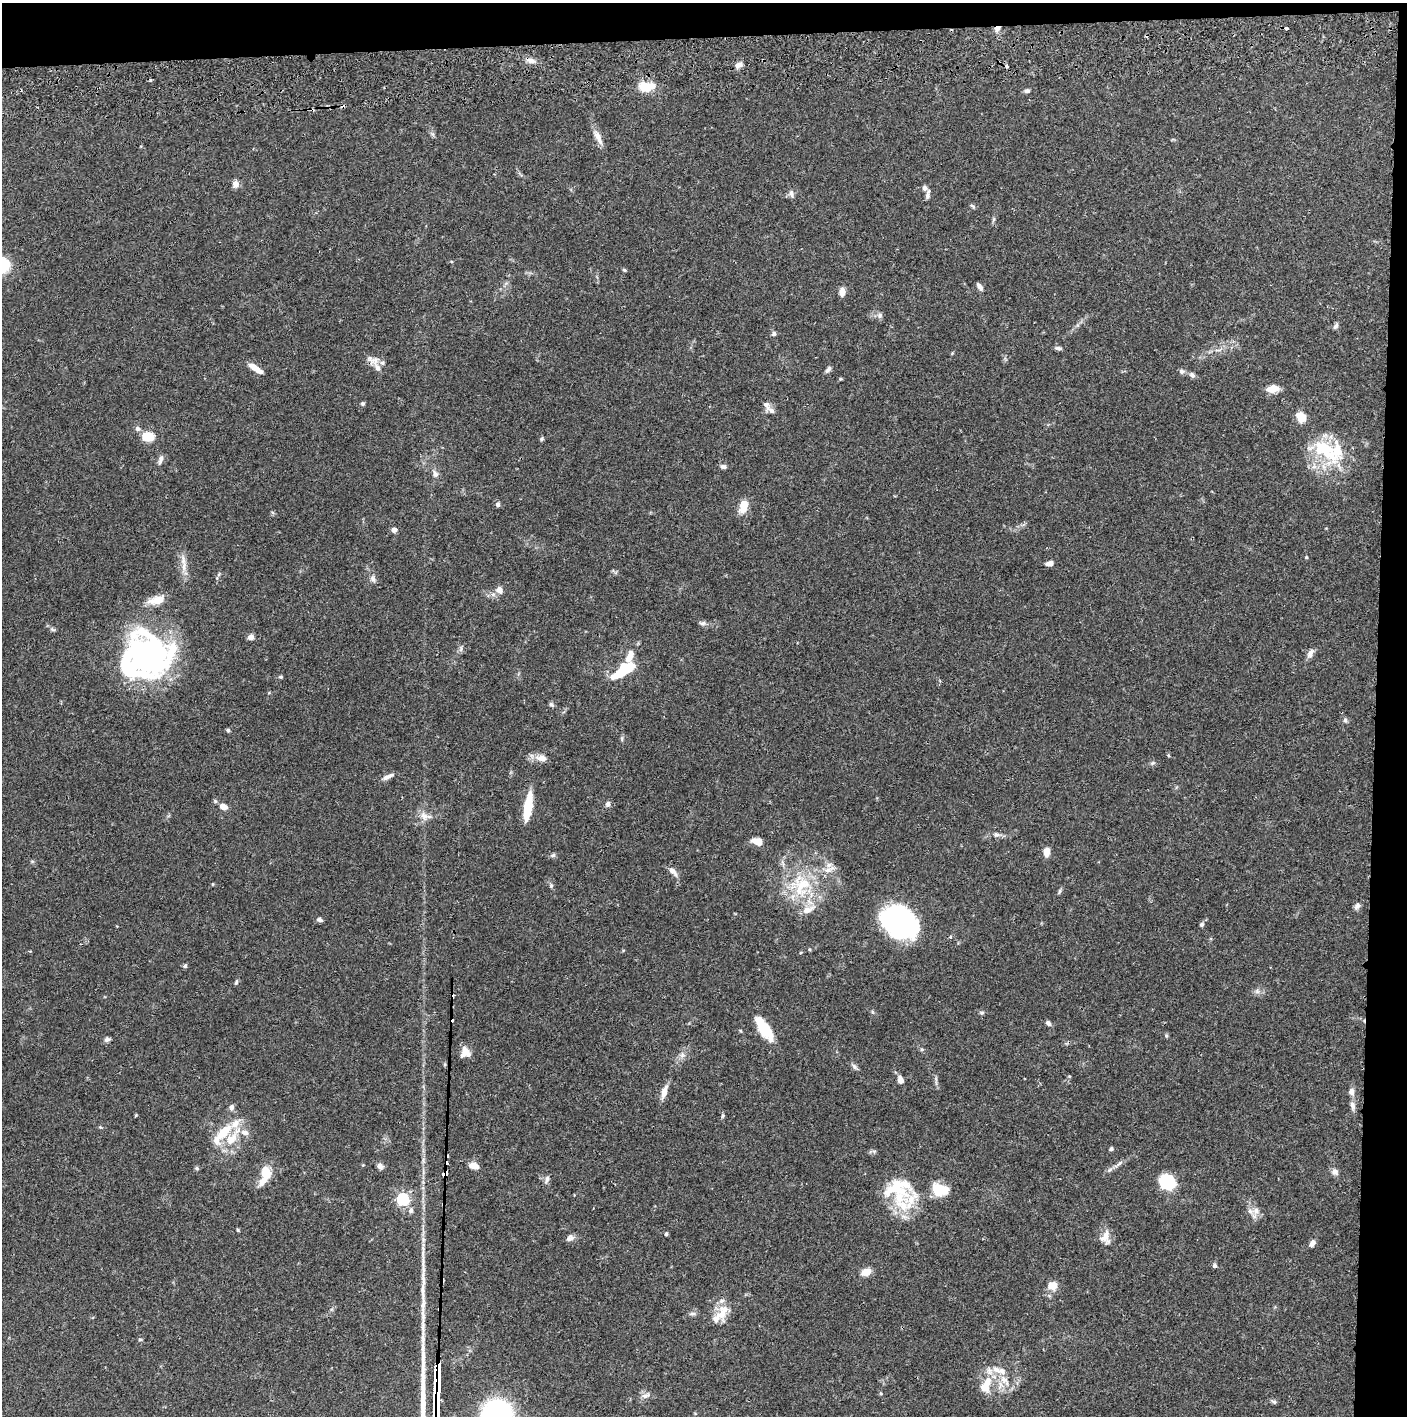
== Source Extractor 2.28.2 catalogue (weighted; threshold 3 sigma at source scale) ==
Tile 3 of 3 x 3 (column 3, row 1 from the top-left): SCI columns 2815-4219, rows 2886-4299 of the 4226 x 4357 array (HDU 1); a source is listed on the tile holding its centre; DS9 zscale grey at full resolution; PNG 1409 x 1418 px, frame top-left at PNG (2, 3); no overlay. Shown black and unused: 5% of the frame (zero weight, under 2 of 3 exposures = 3% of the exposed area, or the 3 px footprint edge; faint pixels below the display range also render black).
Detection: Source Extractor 2.28.2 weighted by HDU 2 'WHT'; one run over the whole footprint, this tile lists its part. Background 0.0679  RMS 0.0048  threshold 0.0218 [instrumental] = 3 sigma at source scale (4.5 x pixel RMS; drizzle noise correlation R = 1.50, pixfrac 1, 0.05/0.05 arcsec/px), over >= 5 px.
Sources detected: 164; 3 inside a brighter object's white glare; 10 cosmic-ray / hot-pixel residue — not listed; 20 inside a brighter listed object's ellipse — not listed separately; the other 131 listed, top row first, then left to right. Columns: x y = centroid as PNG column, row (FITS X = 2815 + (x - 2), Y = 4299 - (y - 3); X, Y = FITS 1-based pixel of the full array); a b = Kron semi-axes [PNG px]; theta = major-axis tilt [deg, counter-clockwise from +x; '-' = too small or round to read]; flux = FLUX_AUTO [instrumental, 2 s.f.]
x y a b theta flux
997 28 8 5 29 2.4
1286 28 4 3 - 3.2
530 60 11 7 -22 2.4
739 65 9 7 19 2.3
646 87 18 10 -3 10
1027 91 7 5 1 1.1
312 110 7 3 -6 0.71
598 137 22 7 -63 3.9
235 184 8 7 - 2.6
791 194 10 7 -78 1.8
928 194 13 5 80 1.7
972 206 8 4 -32 0.81
993 219 8 4 81 0.87
624 270 5 4 - 0.64
980 287 9 5 -56 1.9
842 292 10 6 85 2.9
880 315 8 7 - 1.4
1336 326 9 5 53 1.2
774 334 6 6 - 1.1
1059 348 9 4 -10 1.2
952 353 5 4 - 0.45
373 360 17 10 -23 3.8
256 368 16 5 -34 5.7
828 370 10 5 50 1.2
1181 371 7 6 - 1.4
1192 375 7 6 - 1.5
840 379 6 4 17 0.5
1273 389 14 8 11 5
363 404 5 5 - 0.72
771 410 16 6 -31 2.1
137 429 7 7 - 1.5
148 436 8 6 -3 15
541 439 6 4 73 0.71
1326 450 48 22 -41 29
160 460 13 6 75 1.7
723 466 8 5 -7 1.4
435 474 11 7 -60 2.1
498 505 6 5 - 1.2
743 506 12 7 74 9.3
394 530 6 5 - 2
1306 557 5 3 - 0.48
1050 563 8 5 6 2.6
184 566 15 7 87 3.9
219 574 6 4 72 0.67
373 579 10 7 -79 1.7
499 590 10 8 -50 2.7
156 600 26 10 16 6
702 623 8 6 10 1.3
251 637 7 6 - 1.9
461 649 9 4 77 1
1310 653 11 7 63 2.4
151 657 56 51 -80 120
623 670 32 11 34 18
280 677 5 4 - 0.62
551 704 7 5 -44 0.95
1345 720 6 5 - 1
228 730 5 4 - 0.85
1168 755 5 4 - 0.49
541 758 15 8 -11 4.2
1152 763 6 4 45 0.81
388 777 17 5 25 2.3
608 804 7 6 - 1.4
223 806 9 7 -26 3.5
528 806 28 7 81 16
424 816 14 10 -50 3.7
997 835 9 7 -10 1.6
757 842 12 7 -18 4.8
1047 851 8 5 79 5.1
553 855 7 5 17 1
829 865 11 5 19 1.9
673 871 15 7 -48 2.7
802 885 34 22 51 25
551 886 6 5 - 0.81
1059 891 8 4 69 0.82
1357 906 10 6 64 1.8
320 920 7 5 -15 1.4
899 922 34 25 -26 95
1202 924 7 5 32 0.88
950 937 4 4 - 0.7
185 966 6 5 - 0.92
236 982 7 4 69 0.81
1257 991 7 6 - 1.4
982 1013 6 5 - 0.8
1048 1023 6 5 - 1.5
764 1029 27 11 -56 15
1166 1035 5 4 - 0.69
107 1039 8 5 13 1.2
465 1052 10 9 - 5.4
682 1055 8 5 45 1.5
854 1066 8 6 -72 1.3
900 1080 6 5 - 4.1
664 1092 18 7 73 4
1351 1092 9 7 -84 2.5
1352 1105 12 7 -78 2.1
231 1107 7 6 - 1.8
136 1115 4 3 - 0.48
723 1116 6 4 69 0.72
100 1127 5 4 - 0.51
223 1133 30 10 49 14
232 1138 29 13 51 13
1111 1149 5 4 - 0.84
1119 1163 10 3 40 1.2
473 1165 10 7 -13 4.1
380 1166 8 6 -46 2.1
197 1168 6 5 - 0.7
1335 1172 9 7 -43 2.1
265 1175 22 10 72 11
547 1179 12 5 69 1.5
1168 1182 15 12 -45 27
939 1189 18 12 -16 12
403 1199 6 5 - 70
912 1199 39 23 73 18
411 1210 8 6 66 1.4
1256 1211 11 8 77 3
238 1230 6 3 -71 0.49
666 1234 4 4 - 0.84
1105 1237 18 12 90 4.8
570 1238 11 8 27 1.9
423 1239 9 4 -90 1.4
1312 1243 8 6 57 2.1
1214 1266 6 5 - 1.1
866 1272 8 6 19 6.4
1052 1285 12 10 -4 4.7
722 1313 20 12 82 7.1
140 1339 6 3 1 0.57
1004 1380 18 10 -50 7.1
987 1382 17 12 74 8.2
881 1393 5 4 - 0.59
645 1396 12 6 19 2.1
1274 1402 9 5 -35 0.93
497 1414 17 16 - 130
Overlapping masked pixels (flux is a lower limit): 3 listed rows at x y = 997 28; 312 110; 373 360
Isophote crosses this tile's border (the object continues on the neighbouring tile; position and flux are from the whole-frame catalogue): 1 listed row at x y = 497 1414